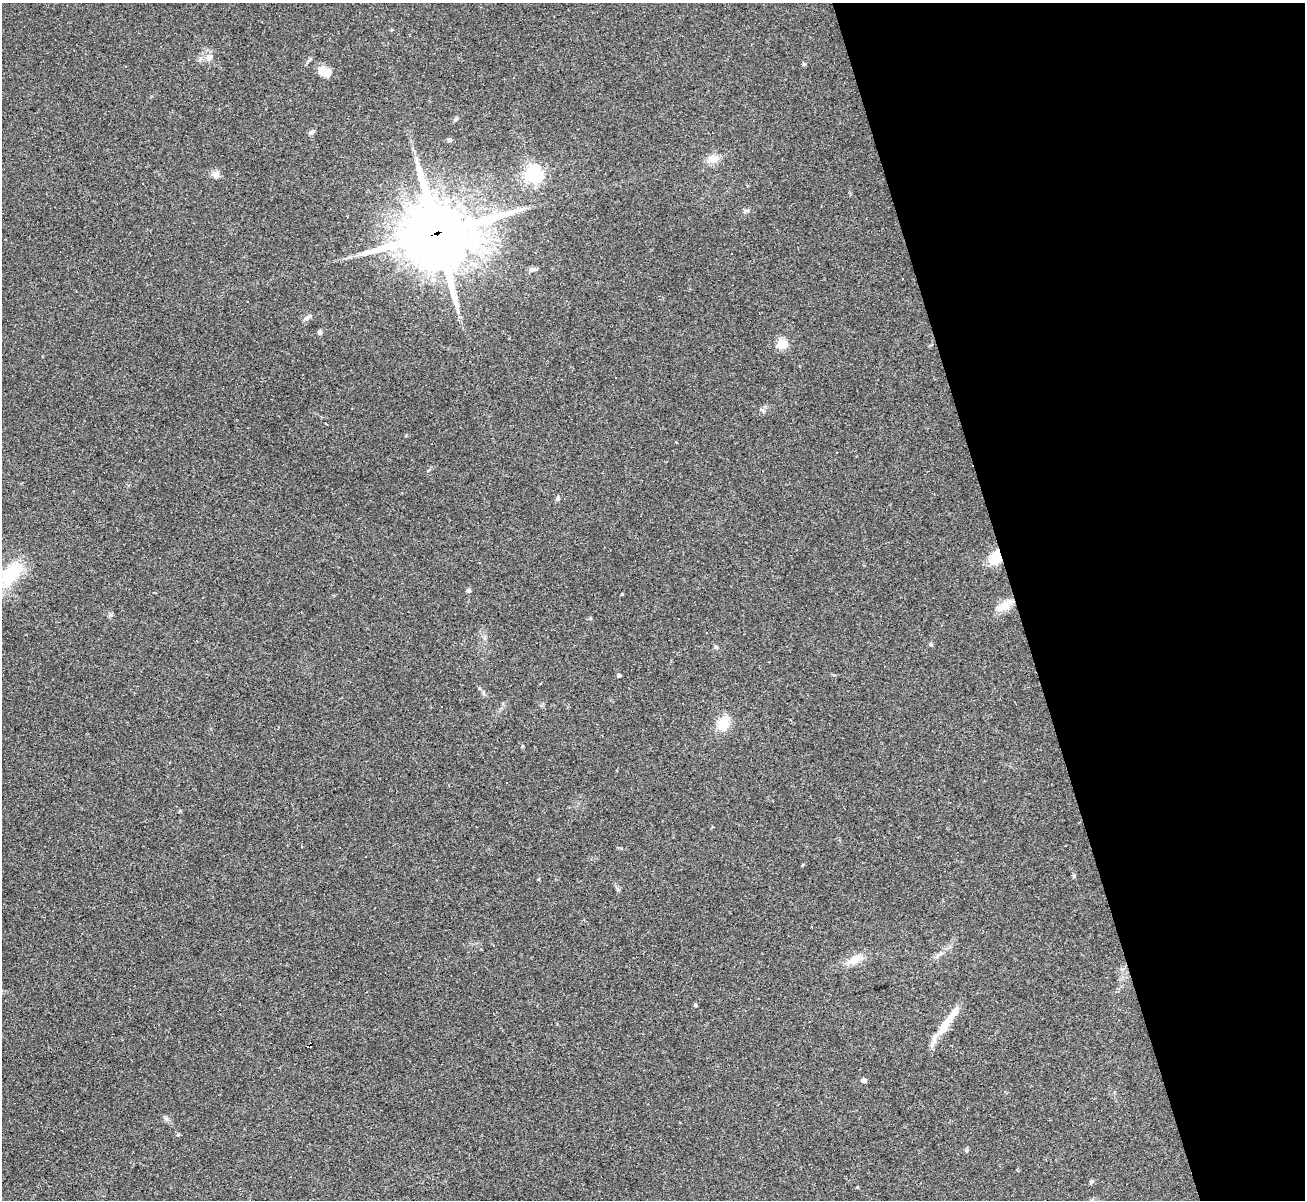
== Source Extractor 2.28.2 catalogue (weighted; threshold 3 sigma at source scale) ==
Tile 12 of 4 x 4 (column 4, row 3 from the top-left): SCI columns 3911-5213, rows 1462-2659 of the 5213 x 5196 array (HDU 1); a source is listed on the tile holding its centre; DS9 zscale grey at full resolution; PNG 1307 x 1202 px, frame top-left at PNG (2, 3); no overlay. Shown black and unused: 22% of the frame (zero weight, under 2 of 3 exposures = <1% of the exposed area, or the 3 px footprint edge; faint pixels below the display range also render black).
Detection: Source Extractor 2.28.2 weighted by HDU 2 'WHT'; one run over the whole footprint, this tile lists its part. Background 0.0885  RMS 0.006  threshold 0.0269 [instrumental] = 3 sigma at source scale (4.5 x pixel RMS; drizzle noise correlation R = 1.50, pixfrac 1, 0.05/0.05 arcsec/px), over >= 5 px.
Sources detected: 43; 5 cosmic-ray / hot-pixel residue — not listed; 3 inside a brighter listed object's ellipse — not listed separately; the other 35 listed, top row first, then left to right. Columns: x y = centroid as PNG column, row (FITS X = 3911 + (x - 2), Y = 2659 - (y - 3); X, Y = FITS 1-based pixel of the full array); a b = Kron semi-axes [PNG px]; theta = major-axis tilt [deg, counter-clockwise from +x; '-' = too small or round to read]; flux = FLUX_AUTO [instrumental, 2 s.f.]
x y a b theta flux
209 57 10 8 21 3.7
321 71 15 13 59 4.6
456 119 6 5 - 0.89
311 132 8 5 58 1.6
449 140 6 5 - 0.85
713 159 14 10 15 6.3
216 174 11 8 -86 2.7
533 174 6 6 - 240
747 211 7 4 -1 1.1
437 233 26 22 13 4300
532 269 10 6 17 1.7
320 332 6 4 -73 1.5
781 343 5 5 - 37
615 377 3 3 - 24
558 499 6 5 - 1
995 558 16 11 69 13
11 574 41 18 50 27
468 591 7 4 8 0.85
622 594 4 3 - 0.51
1004 606 25 10 27 7.1
716 647 5 5 - 0.96
619 675 4 4 - 1.5
479 688 5 4 - 0.67
723 723 17 12 54 11
522 746 5 3 - 0.63
1074 876 6 4 -73 0.75
538 879 5 3 - 0.56
938 955 15 3 42 1.9
855 959 21 10 36 7.7
696 1005 5 3 - 0.58
945 1025 39 10 56 13
864 1080 4 4 - 3.1
178 1135 4 4 - 0.78
966 1150 6 5 - 0.92
1092 1181 6 5 - 1
Overlapping masked pixels (flux is a lower limit): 2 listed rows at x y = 437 233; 995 558
Isophote crosses this tile's border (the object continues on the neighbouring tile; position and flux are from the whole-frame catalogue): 1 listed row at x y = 11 574
Unlisted compact peaks at least as high as the median listed source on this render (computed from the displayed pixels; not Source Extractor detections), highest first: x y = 804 64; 857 1187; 931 645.